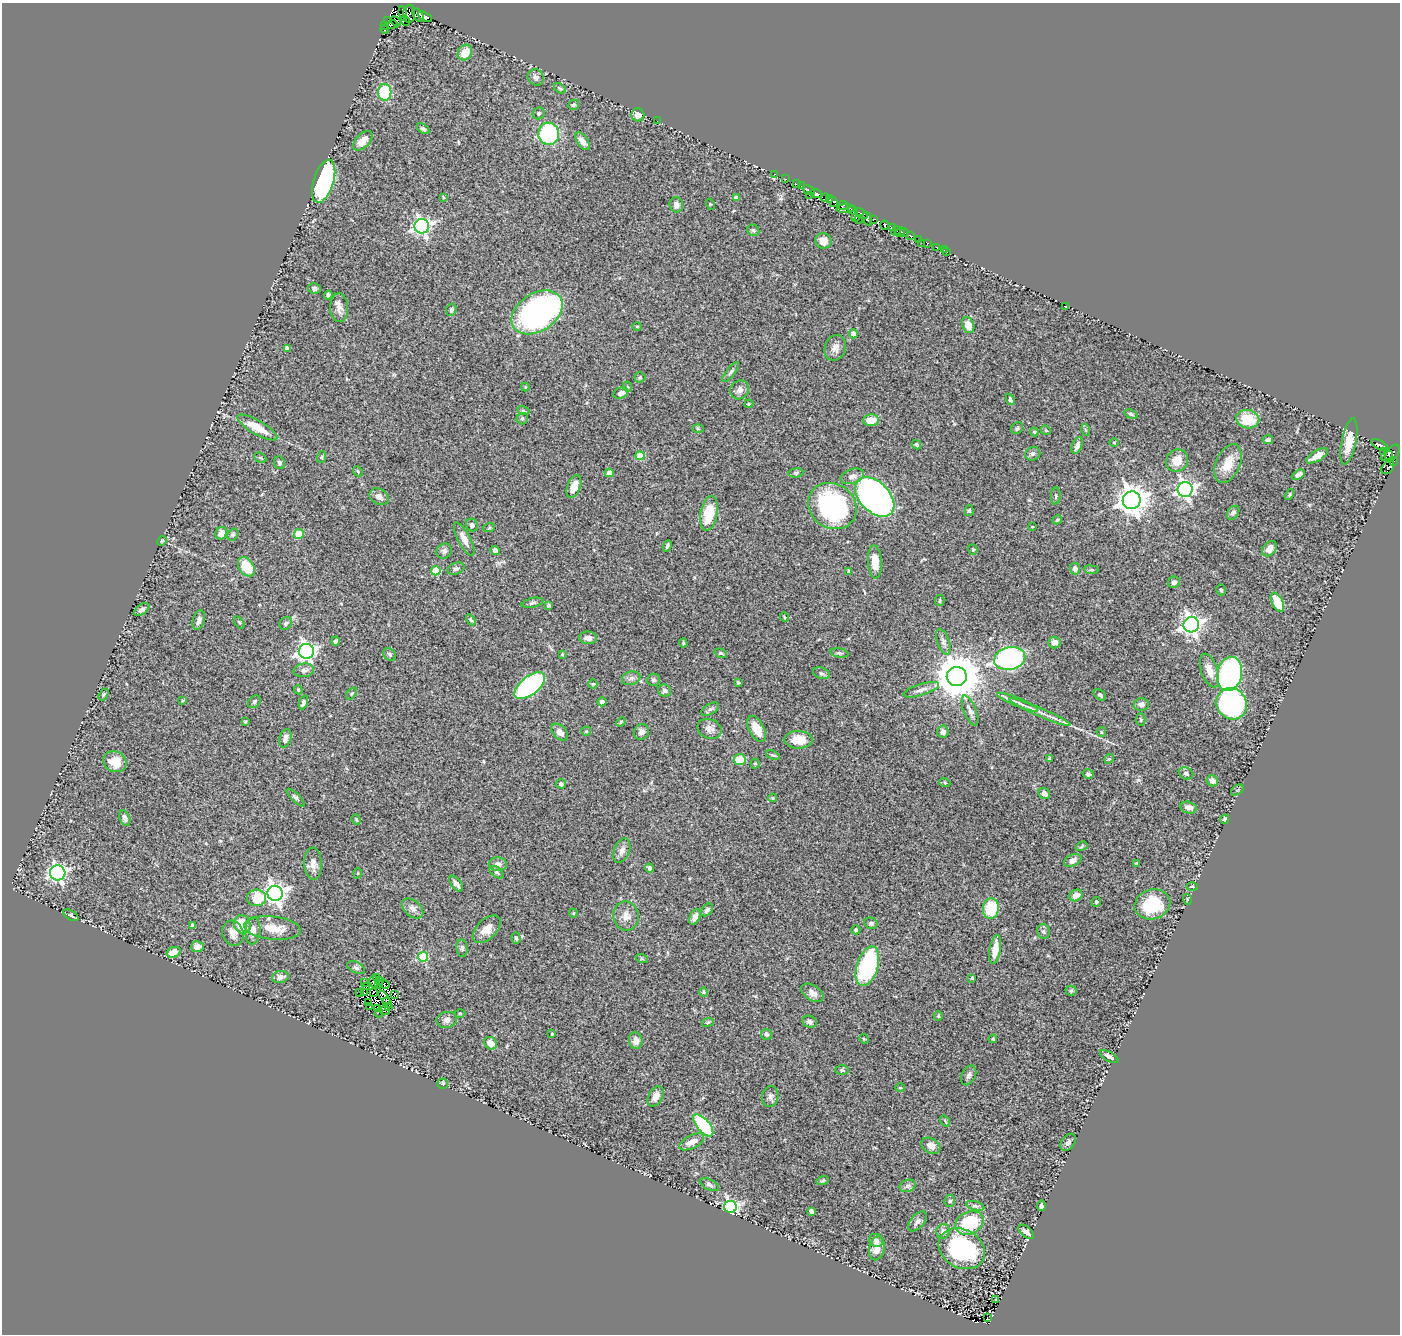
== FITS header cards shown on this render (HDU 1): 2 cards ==
NAXIS1  =                 1398
NAXIS2  =                 1332

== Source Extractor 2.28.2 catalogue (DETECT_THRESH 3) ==
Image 1398 x 1332 px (HDU 1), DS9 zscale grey, 1 PNG px = 1 image px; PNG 1402 x 1336 px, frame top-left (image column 1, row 1332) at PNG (2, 3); each listed source drawn as its Kron ellipse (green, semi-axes under 4 px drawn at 4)
Background 0.615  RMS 0.039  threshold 0.116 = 3 sigma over >= 5 px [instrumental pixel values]
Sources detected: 350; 16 with non-positive FLUX_AUTO (blend fragments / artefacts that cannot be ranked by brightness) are neither listed nor drawn; the other 334 listed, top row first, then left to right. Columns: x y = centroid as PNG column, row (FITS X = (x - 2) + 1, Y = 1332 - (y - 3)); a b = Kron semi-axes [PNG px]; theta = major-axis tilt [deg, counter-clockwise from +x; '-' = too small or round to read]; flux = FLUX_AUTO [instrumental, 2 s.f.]
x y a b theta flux
403 13 7 2 -83 69
409 14 9 6 86 230
418 15 8 4 -55 410
425 17 8 3 -29 580
388 20 2 2 - 12
396 21 6 3 -44 42
405 21 5 2 - 41
392 24 5 3 - 5.2
385 26 2 2 - 26
384 30 4 2 - 6.9
465 52 8 7 - 38
536 77 8 7 - 10
560 88 6 4 -29 4
385 92 8 7 - 140
574 105 6 4 33 4.1
539 113 6 5 - 4.7
638 115 6 6 - 30
657 121 2 2 - 6.8
423 129 7 4 -36 6.4
549 134 11 10 - 250
363 141 12 7 45 27
582 141 10 5 -54 16
775 174 3 3 - 9.2
785 179 3 2 - 17
324 181 22 10 73 480
797 184 4 2 - 11
801 186 2 2 - 4.1
809 190 6 3 -31 25
816 194 5 4 - 370
809 195 3 2 - 19
443 197 4 3 - 2.1
736 198 4 4 - 9.5
825 198 4 2 - 19
829 200 3 3 - 96
833 201 6 4 -50 120
710 204 5 3 - 2.1
676 205 8 7 - 11
843 206 5 3 - 7.3
846 209 9 4 1 61
853 210 5 3 - 230
861 214 7 3 -30 86
856 218 3 2 - 9.3
859 219 4 3 - 0.92
867 219 7 4 -69 210
874 219 4 2 - 35
884 225 4 3 - 230
422 226 7 7 - 750
892 227 4 3 - 140
753 230 6 5 - 4.8
896 231 5 3 - 54
900 232 5 3 - 120
904 233 4 3 - 93
910 236 4 3 - 90
919 240 4 3 - 71
823 241 8 7 - 18
922 243 2 2 - 5.8
927 243 3 3 - 14
937 247 3 2 - 4.9
944 250 2 2 - 3
947 252 2 2 - 3.1
314 288 6 5 - 8
328 295 4 3 - 4.4
1066 307 2 2 - 1.8
339 308 14 9 -88 18
451 310 6 5 - 5.1
537 312 28 19 33 780
968 325 8 6 -66 31
637 326 5 3 - 2.2
853 334 4 4 - 18
287 348 4 3 - 11
835 348 13 10 69 18
730 372 12 4 51 6.9
640 377 5 5 - 3.8
525 387 4 4 - 2.5
628 387 5 3 - 2.4
740 390 10 9 - 13
621 393 7 5 22 11
1010 399 6 4 -67 5.2
749 404 4 3 - 3.2
523 410 6 4 -20 3.5
1131 414 7 4 -17 4.7
522 419 6 5 - 5.3
1248 419 11 9 -11 72
871 420 8 6 1 41
257 427 23 7 -30 61
698 428 6 4 -2 3.1
1017 428 6 5 - 4.4
1046 430 5 4 - 3.2
1086 430 6 4 -69 3.6
1034 432 4 3 - 2.8
1268 440 5 4 - 8.1
1349 442 23 7 79 49
1114 443 5 3 - 2.6
916 445 5 4 - 4.1
1077 445 9 5 68 11
1380 445 9 3 -26 66
1384 452 3 2 - 2.2
1392 453 9 6 51 110
1033 454 8 6 20 7.4
640 456 4 4 - 51
1317 456 12 5 30 22
1387 456 6 3 32 100
322 457 6 3 72 2.9
260 458 6 4 -27 3.8
1177 461 11 10 - 29
1394 461 3 2 - 25
279 463 6 5 - 6.1
1228 464 20 12 66 49
1388 467 7 5 50 37
358 471 5 4 - 3.5
609 473 4 4 - 24
796 473 7 4 7 4.8
1298 475 7 4 30 12
852 476 12 7 17 15
574 487 12 6 69 26
1185 490 7 7 - 850
1289 494 6 4 57 3.3
1056 496 8 5 86 4.7
379 497 10 7 -33 12
875 497 23 15 -45 1200
1132 500 9 9 - 3200
832 506 25 22 -34 370
969 511 5 4 - 4.1
709 513 17 8 80 74
1233 513 8 5 54 7.4
1057 520 5 4 - 3.4
472 525 6 6 - 7.4
1032 527 3 2 - 1.6
489 528 6 3 18 2.9
221 533 6 5 - 18
233 534 6 5 - 4.2
299 534 5 4 - 64
464 539 18 6 -62 20
162 541 5 4 - 3.1
667 546 6 4 65 4.8
973 549 5 4 - 3.8
1269 549 9 6 46 15
444 551 8 7 - 8
495 551 5 4 - 10
875 562 16 7 -86 43
246 567 10 7 -55 66
456 569 9 5 22 6.5
1075 569 6 5 - 11
1091 570 7 3 -8 3.6
436 571 4 4 - 68
849 571 4 3 - 7.5
1174 582 6 5 - 9
1221 590 6 4 -72 4.1
940 601 5 4 - 3.7
1277 602 10 5 -63 64
532 603 11 4 13 6.6
548 605 4 3 - 4.1
142 609 9 5 33 10
784 617 5 3 - 2.2
199 620 10 5 76 11
471 620 6 4 -57 3.9
239 622 7 3 -54 3.5
286 623 7 5 47 5.1
1191 625 8 7 - 1300
588 638 9 6 -5 12
335 641 5 4 - 5
943 642 13 6 -71 10
1055 642 6 6 - 15
683 643 4 4 - 2.6
306 651 7 7 - 970
721 653 6 4 -20 3.7
839 653 9 4 -9 5.2
390 654 7 5 -47 5.5
562 654 4 4 - 2.4
1010 658 16 11 12 450
304 670 10 7 7 12
1210 670 17 8 -71 26
821 673 9 5 -18 5.5
1230 674 17 12 75 520
957 677 10 9 - 9900
631 678 9 6 15 9.2
654 680 6 6 - 5.3
738 682 4 3 - 3.3
593 684 5 4 - 2.7
530 686 18 9 39 530
298 690 4 3 - 2.8
665 690 6 6 - 7.1
921 690 18 5 17 13
104 694 6 4 58 3.6
352 694 7 4 53 3.6
1100 695 7 5 -37 5.6
182 700 4 3 - 2.8
254 702 7 5 45 4.9
303 702 7 4 68 7.5
602 702 4 4 - 19
1017 702 22 3 -23 13
1141 704 7 6 - 12
1232 704 16 15 - 540
710 709 10 5 30 6.8
970 711 16 6 -68 12
1040 712 33 3 -23 21
1141 720 6 4 -88 4
245 722 3 3 - 3.2
621 722 5 4 - 3
709 729 12 9 -21 15
756 729 14 7 -62 40
586 731 5 4 - 2.7
560 732 10 6 -47 19
641 732 8 7 - 12
943 732 6 5 - 11
1101 732 5 4 - 3.1
285 738 9 6 74 13
798 740 14 9 -1 38
773 755 7 3 -18 3.8
1049 758 4 3 - 3.2
1109 759 5 4 - 3.3
740 760 6 5 - 70
115 762 12 10 -28 46
755 764 5 4 - 3.3
1186 773 7 5 -26 7.1
1088 774 5 4 - 6.5
1212 781 6 5 - 14
945 783 5 3 - 2.4
561 784 5 4 - 5.6
1237 790 7 4 34 3.9
1044 793 6 5 - 10
296 798 12 4 -45 6.4
773 798 4 3 - 3.2
1188 808 8 5 -13 14
125 818 8 5 -69 11
1225 819 5 3 - 7
356 820 5 4 - 3
1082 846 6 3 32 3.1
622 851 13 7 68 15
1073 860 9 5 26 15
1136 863 4 2 - 1.8
313 864 16 8 -88 18
498 864 9 7 -2 13
649 868 4 4 - 7.3
497 872 8 4 -38 5.1
58 873 7 7 - 770
358 873 5 3 - 1.9
456 884 9 5 -51 10
1192 887 6 3 -1 2.4
275 893 8 7 - 1400
1076 895 7 5 31 17
257 898 9 8 - 66
1187 899 5 3 - 1.9
1096 902 5 4 - 3.8
1152 904 18 15 15 110
413 908 12 8 -41 13
991 909 10 8 83 97
707 910 7 5 45 7.4
573 913 4 3 - 2.1
71 915 8 4 -30 7
626 916 14 12 -79 26
695 917 8 5 66 17
871 923 6 5 - 6.4
242 924 9 8 - 50
193 925 4 3 - 10
272 928 28 11 -6 48
487 929 17 10 44 29
856 930 4 4 - 3.6
253 931 13 7 86 18
1043 931 7 6 - 6.1
233 933 13 10 -72 20
516 938 6 4 -74 4.9
197 947 6 5 - 16
462 948 9 5 -83 5.8
995 949 14 5 80 34
173 952 7 5 21 30
423 957 5 5 - 140
642 959 6 4 -18 3.3
867 966 20 10 72 290
356 968 9 5 -26 6.7
280 977 8 6 14 14
377 978 2 2 - 0.93
972 978 3 3 - 3.2
380 980 4 3 - 6.5
374 981 6 2 -78 1.9
365 982 2 2 - 1.5
379 984 3 2 - 6.9
384 984 6 4 -23 6.8
367 986 2 2 - 2.2
1071 991 5 5 - 3.7
373 992 3 2 - 2.7
704 992 5 4 - 3
360 993 3 2 - 5
364 993 3 2 - 5.2
812 993 12 7 -35 14
394 994 4 2 - 0.67
384 998 8 3 -52 4.2
387 1002 5 2 - 7.8
369 1003 3 2 - 0.11
370 1006 4 2 - 0.96
388 1007 4 2 - 0.68
378 1008 4 2 - 2
384 1011 5 2 - 2.3
379 1013 4 2 - 2.3
460 1013 5 3 - 2.7
938 1016 5 4 - 2.7
447 1020 10 8 15 12
708 1022 6 3 19 3.1
810 1022 7 6 - 8.1
552 1034 4 3 - 2.4
766 1034 5 5 - 5.1
864 1039 5 4 - 2.6
993 1039 4 4 - 2.9
636 1041 8 6 -80 15
491 1043 7 5 -42 24
1109 1056 10 4 -29 8.2
842 1070 6 4 -1 4.2
969 1075 10 6 64 7.8
443 1084 5 5 - 4.1
900 1088 5 3 - 2.5
656 1096 11 7 61 19
770 1096 10 8 80 10
945 1121 6 3 -55 2.6
703 1125 13 6 -49 170
692 1142 13 6 27 24
1068 1142 9 6 51 8.8
931 1146 10 7 -31 16
823 1180 6 4 18 3.8
709 1185 10 5 -24 7.1
908 1186 8 6 21 6.8
950 1201 6 5 - 5.1
975 1206 9 4 -16 5.5
1041 1206 5 4 - 6.6
730 1207 6 6 - 620
811 1211 4 3 - 7
917 1221 12 6 50 11
969 1223 15 11 25 130
943 1231 7 6 - 9.9
1026 1232 9 5 -41 9.9
876 1240 7 6 - 9.8
877 1248 12 7 77 25
962 1249 24 19 -29 290
996 1299 3 2 - 1.5
987 1317 3 2 - 8.2
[16 non-positive-flux detections neither listed nor drawn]